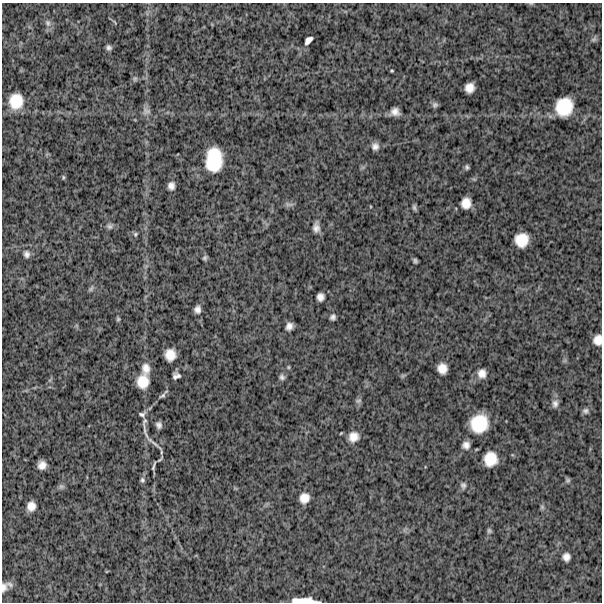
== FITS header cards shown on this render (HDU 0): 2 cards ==
NAXIS1  =                  600
NAXIS2  =                  600

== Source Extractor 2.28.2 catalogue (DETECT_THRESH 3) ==
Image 600 x 600 px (HDU 0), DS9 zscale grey, 1 PNG px = 1 image px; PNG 604 x 604 px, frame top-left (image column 1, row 600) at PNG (2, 3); no overlay
Background 1390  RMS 320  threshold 950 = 3 sigma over >= 5 px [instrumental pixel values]
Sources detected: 71; all 71 listed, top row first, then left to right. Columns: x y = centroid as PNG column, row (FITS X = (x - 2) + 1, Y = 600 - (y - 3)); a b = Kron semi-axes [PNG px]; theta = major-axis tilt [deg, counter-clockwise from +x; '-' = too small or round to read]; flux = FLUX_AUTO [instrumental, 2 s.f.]
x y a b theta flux
531 4 6 4 0 25000
48 23 9 7 -79 88000
594 39 9 6 43 50000
308 40 9 5 47 98000
109 48 5 4 - 57000
392 71 3 2 - 22000
135 79 7 5 88 44000
469 88 9 8 - 200000
16 101 14 12 82 480000
435 105 7 7 - 59000
564 107 17 15 67 700000
146 111 12 10 -14 110000
395 112 8 7 - 150000
375 146 9 9 - 110000
214 160 22 15 86 870000
467 167 6 5 - 44000
63 177 7 3 83 25000
171 186 7 6 - 110000
466 203 10 8 82 230000
289 204 13 5 -3 64000
414 207 7 4 -78 49000
109 226 8 7 - 63000
316 227 14 8 -88 120000
135 234 7 6 - 38000
521 240 12 12 - 410000
26 254 10 8 -69 94000
205 258 5 4 - 44000
415 261 5 4 - 44000
91 288 10 5 52 46000
320 297 7 7 - 120000
197 309 7 6 - 100000
333 317 6 5 - 67000
118 319 6 4 89 32000
289 326 7 6 - 120000
598 340 9 8 - 190000
170 355 11 10 - 270000
288 367 5 4 - 26000
146 368 14 10 -89 190000
442 368 9 9 - 220000
482 373 11 10 - 170000
176 376 7 6 - 81000
403 376 7 4 45 29000
282 377 8 7 - 64000
143 381 12 10 82 350000
162 396 10 5 36 50000
358 401 9 6 20 49000
555 404 12 8 80 100000
585 411 8 7 - 63000
142 414 9 6 10 60000
145 421 9 5 61 48000
479 423 16 15 - 730000
159 425 6 5 - 75000
145 431 26 4 -76 92000
353 437 11 11 - 210000
153 442 25 3 -39 100000
466 445 7 7 - 110000
160 459 12 3 48 31000
490 459 13 11 83 400000
42 465 8 7 - 150000
154 466 9 2 75 38000
142 480 7 6 - 48000
568 480 6 6 - 40000
463 485 10 7 -79 70000
61 486 8 7 - 50000
304 498 9 8 - 200000
31 506 8 7 - 180000
542 507 6 6 - 37000
489 531 7 6 - 42000
566 557 7 7 - 120000
4 587 13 9 74 130000
304 600 24 5 -2 280000
At the frame edge (FLAGS 8, measured only in part): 4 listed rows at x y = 531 4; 598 340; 4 587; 304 600